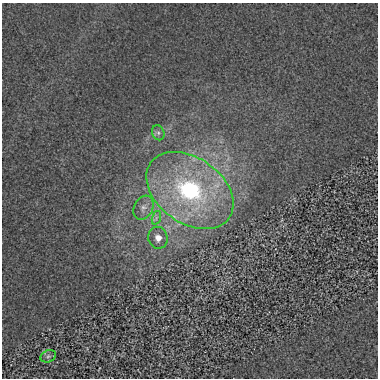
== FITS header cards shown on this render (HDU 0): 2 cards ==
NAXIS1  =                  376
NAXIS2  =                  376

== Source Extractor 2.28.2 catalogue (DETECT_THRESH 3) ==
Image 376 x 376 px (HDU 0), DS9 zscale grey, 1 PNG px = 1 image px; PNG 380 x 380 px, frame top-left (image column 1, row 376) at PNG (2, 3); each listed source drawn as its Kron ellipse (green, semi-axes under 4 px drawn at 4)
Background 0.00334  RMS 0.024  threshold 0.0723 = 3 sigma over >= 5 px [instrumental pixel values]
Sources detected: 6; all 6 listed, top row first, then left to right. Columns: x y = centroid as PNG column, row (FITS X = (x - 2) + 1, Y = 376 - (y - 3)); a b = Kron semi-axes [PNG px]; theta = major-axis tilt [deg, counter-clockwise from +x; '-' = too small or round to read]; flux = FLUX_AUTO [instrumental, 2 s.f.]
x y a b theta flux
158 133 8 6 -69 4.7
190 190 48 32 -36 260
143 208 13 9 61 11
156 218 7 4 72 4
158 238 11 9 -76 13
48 356 8 6 22 3.5